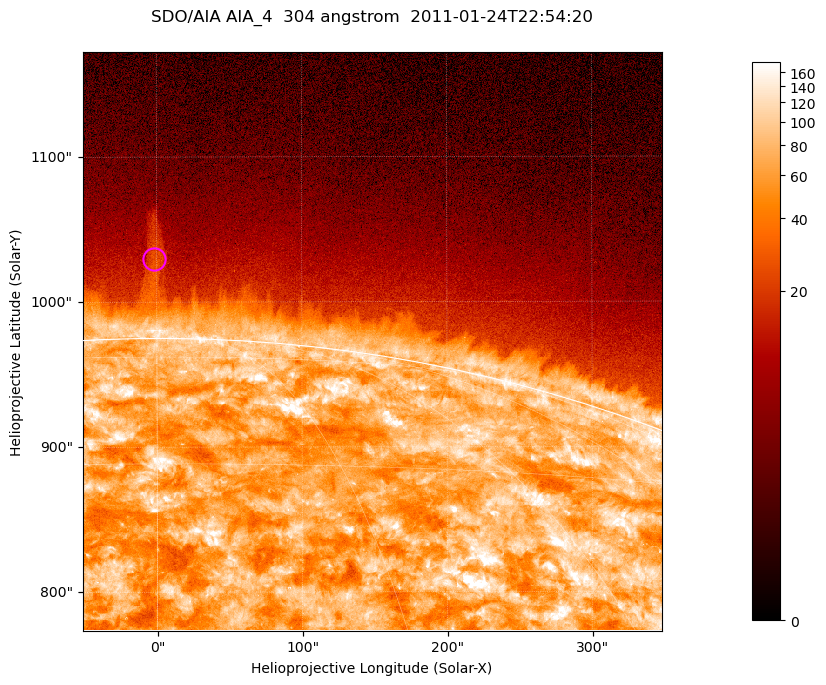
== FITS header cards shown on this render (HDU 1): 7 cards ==
TELESCOP= 'SDO/AIA '           / For AIA: SDO/AIA
INSTRUME= 'AIA_4   '           / For AIA: AIA_ATA1, AIA_ATA2, AIA_ATA3 or AIA_AT
WAVELNTH=                  304 / [angstrom] Wavelength
WAVEUNIT= 'angstrom'           / Wavelength unit: angstrom
DATE-OBS= '2011-01-24T22:54:20.124' / [ISO] Date when observation started; ISO 8
CTYPE1  = 'HPLN-TAN'           / CTYPE1; Typically HPLN
CTYPE2  = 'HPLT-TAN'           / CTYPE2; Typically HPLT

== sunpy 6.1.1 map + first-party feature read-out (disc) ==
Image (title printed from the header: SDO/AIA AIA_4  304 angstrom  2011-01-24T22:54:20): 665 x 665 px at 0.6 arcsec/px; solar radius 975 arcsec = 1625 px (partial field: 2.4% of the solar disc is inside the frame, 46% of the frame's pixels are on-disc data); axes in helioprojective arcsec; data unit not stated in the header (colour bar unlabelled)
Orientation: roll -0.132 deg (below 1 deg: not rotated)
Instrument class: DISC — disc imager (sunpy class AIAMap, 304 A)
Bright regions (active regions / flare kernels): reference = the on-disc median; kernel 5 px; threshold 5 sigma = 128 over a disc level ~70.5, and >= 1.15x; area >= 442 px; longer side >= 8 px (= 4.8 arcsec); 0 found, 0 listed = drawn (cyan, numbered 1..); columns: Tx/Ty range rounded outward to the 2 arcsec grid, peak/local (2 s.f.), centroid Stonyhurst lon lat
Off-limb structures (1.02-1.3 R_sun): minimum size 221 px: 4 found; the strongest spans PA ~0 deg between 1.03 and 1.09 R_sun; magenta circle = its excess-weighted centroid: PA ~0 deg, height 1.06 R_sun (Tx ~-2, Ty ~1030 arcsec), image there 2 x the reference